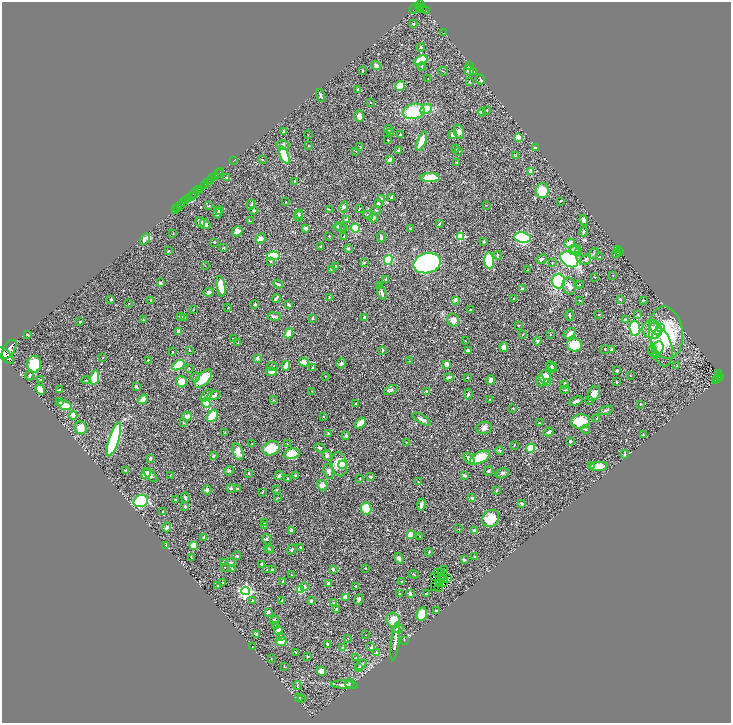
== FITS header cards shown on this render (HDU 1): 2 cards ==
NAXIS1  =                 1457
NAXIS2  =                 1441

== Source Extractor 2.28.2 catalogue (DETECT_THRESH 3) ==
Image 1457 x 1441 px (HDU 1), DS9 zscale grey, zoomed out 1/2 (1 PNG px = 2 x 2 image px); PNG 733 x 725 px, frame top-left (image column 1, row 1441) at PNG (2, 2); each listed source drawn as its Kron ellipse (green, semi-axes under 4 px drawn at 4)
Background 0.442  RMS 0.02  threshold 0.0613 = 3 sigma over >= 5 px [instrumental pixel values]
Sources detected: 476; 28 cannot appear on this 1/2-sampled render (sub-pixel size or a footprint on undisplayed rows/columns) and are neither listed nor drawn; the other 448 listed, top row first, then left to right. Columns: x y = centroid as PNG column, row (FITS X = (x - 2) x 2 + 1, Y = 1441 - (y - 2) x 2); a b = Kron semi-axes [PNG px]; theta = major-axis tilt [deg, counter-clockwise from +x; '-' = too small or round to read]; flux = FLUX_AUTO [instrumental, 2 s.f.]
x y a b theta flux
421 5 3 2 - 190
418 7 3 2 - 79
421 7 3 2 - 110
423 8 4 3 - 98
414 9 6 1 44 53
426 10 3 2 - 21
413 23 3 2 - 3.7
444 33 2 1 - 0.77
421 47 4 3 - 3.7
421 60 7 4 27 100
376 65 5 4 - 10
470 66 3 3 - 13
422 67 4 3 - 3.9
362 70 2 2 - 3.2
469 70 5 4 - 13
443 71 5 1 - 2
473 72 4 2 - 4.6
428 78 2 1 - 1.1
480 79 5 3 - 5.3
470 82 3 2 - 2.5
400 86 5 5 - 72
358 89 3 3 - 5.2
321 95 7 2 -69 5.9
370 103 2 2 - 1.5
426 109 6 5 - 52
486 110 3 2 - 2.3
414 111 11 7 16 150
482 112 4 3 - 8.2
359 116 6 5 - 15
389 129 4 3 - 4.1
284 131 4 3 - 3.9
391 132 3 3 - 3.5
459 132 7 5 -77 15
308 135 2 2 - 1.4
400 135 3 2 - 3.2
453 135 4 3 - 17
518 137 2 2 - 72
388 140 3 2 - 2.5
421 141 10 4 68 53
283 145 6 4 -13 8.7
308 146 3 2 - 1.5
360 146 3 2 - 1.6
535 148 3 3 - 7.6
456 149 2 2 - 1.6
356 151 2 2 - 1.5
399 151 4 3 - 8.9
459 151 2 2 - 1.5
284 155 9 4 -66 150
515 156 3 2 - 2.2
262 160 2 2 - 1.7
390 160 4 3 - 18
233 161 4 1 - 11
457 162 3 2 - 1.8
221 171 4 1 - 33
531 171 3 3 - 26
218 174 4 1 - 57
215 176 2 2 - 55
213 178 3 1 - 120
226 178 3 2 - 2.1
430 178 10 4 0 70
210 180 2 2 - 270
294 181 2 2 - 1.8
207 183 3 2 - 210
205 185 4 2 - 320
200 189 3 2 - 120
542 190 7 6 - 79
198 191 3 3 - 140
193 194 6 2 36 150
191 197 4 2 - 92
391 197 4 2 - 7
189 199 3 2 - 63
381 199 4 2 - 2.8
185 201 3 1 - 54
560 201 2 1 - 2.6
286 202 2 1 - 1.6
183 203 4 2 - 270
378 204 3 3 - 11
251 205 5 3 - 3.9
486 205 2 2 - 1.3
180 206 4 2 - 200
208 206 3 2 - 2.2
178 207 3 2 - 130
344 207 6 3 75 5.2
359 209 3 1 - 2.5
175 210 2 1 - 49
219 210 4 3 - 5
254 210 3 2 - 5
329 210 3 2 - 1.6
376 210 4 2 - 2.2
218 213 5 3 - 6.7
299 214 4 3 - 4.6
368 215 5 3 - 6
299 216 5 3 - 3.9
373 218 4 3 - 5.7
346 220 2 2 - 32
584 220 5 4 - 10
250 221 2 2 - 1.3
200 222 5 4 - 9.6
205 224 6 3 -39 19
439 224 3 2 - 4.4
338 226 4 3 - 4.5
306 228 4 3 - 9.4
340 228 5 3 - 6.1
344 228 3 3 - 3.8
355 228 4 4 - 87
410 229 3 2 - 4
237 231 5 5 - 25
584 232 5 3 - 5
173 233 2 2 - 1.4
329 236 2 2 - 2
460 236 3 3 - 150
344 237 3 2 - 3.2
381 237 5 2 - 8.3
261 238 5 4 - 18
522 238 8 5 -8 290
145 239 6 4 58 16
484 241 3 3 - 4.6
214 242 3 2 - 3.2
569 243 5 3 - 21
321 246 2 2 - 4.9
224 248 3 2 - 3.3
348 249 3 3 - 7.2
575 249 6 3 -4 12
618 249 4 2 - 5.8
168 251 3 3 - 2.6
575 251 5 4 - 17
620 251 3 2 - 2.5
579 253 4 3 - 3.3
593 253 6 3 53 6.2
617 254 4 3 - 5
498 255 4 2 - 2.6
273 256 6 3 6 170
600 257 3 2 - 2.6
541 259 6 3 41 7.1
569 259 10 7 -35 400
388 260 5 4 - 230
586 260 6 4 39 6.7
271 261 4 2 - 3.4
489 261 8 5 -85 160
364 263 3 3 - 3.5
427 263 14 10 14 770
552 263 2 2 - 3.1
205 266 2 1 - 0.84
335 266 2 2 - 5.2
331 269 3 2 - 2
528 270 2 1 - 1.5
613 275 2 2 - 1.2
594 277 2 2 - 1.4
386 279 2 2 - 3
558 281 7 6 - 240
160 283 4 2 - 7.6
278 284 5 2 - 8.6
380 285 3 3 - 3.5
579 285 2 2 - 2.6
221 286 11 4 -80 71
569 286 9 6 -75 19
523 289 4 2 - 11
209 292 5 4 - 11
382 293 7 3 -72 11
276 298 4 2 - 8
329 298 3 2 - 2.1
513 298 2 2 - 1.8
620 299 4 3 - 4.1
111 300 2 2 - 7.5
151 300 2 2 - 1.2
455 300 2 2 - 38
580 300 3 2 - 1.3
643 300 2 2 - 2.2
129 303 2 1 - 1.1
255 304 3 2 - 5.7
289 305 3 2 - 4.8
228 308 3 2 - 2.1
193 310 2 2 - 1.4
470 310 3 2 - 4.5
599 314 3 2 - 2.7
570 315 5 3 - 6
638 315 3 3 - 2.7
181 316 4 2 - 3.2
274 317 6 4 -9 7.5
185 318 3 3 - 3.8
313 318 4 3 - 4.1
364 318 3 3 - 8.5
143 320 2 2 - 2.3
453 320 7 6 - 25
626 320 2 2 - 35
80 322 2 2 - 2.1
518 325 2 2 - 2.1
661 328 3 3 - 31
635 329 7 5 -86 310
652 329 10 9 - 51
656 329 7 5 -53 20
179 332 3 3 - 17
289 333 5 4 - 31
570 333 7 4 32 26
666 333 26 17 -83 280
523 334 3 2 - 1.5
27 335 3 2 - 5.1
550 335 2 2 - 1.3
233 339 2 2 - 1.8
465 341 2 1 - 1.1
537 341 4 3 - 5.2
238 343 2 2 - 1.8
574 345 7 6 - 130
504 347 5 4 - 15
658 347 6 5 - 18
662 347 19 10 -78 67
9 349 11 5 57 2500
605 349 3 2 - 2.7
189 350 3 2 - 1.7
383 350 3 2 - 3.2
611 350 3 2 - 5.6
468 351 4 3 - 10
653 351 6 3 -75 8.6
172 352 3 2 - 1.9
5 355 11 5 -43 1900
656 355 3 3 - 3
103 357 3 2 - 2.7
257 358 4 3 - 7.1
148 360 2 2 - 1.6
410 361 2 2 - 1.1
304 362 5 4 - 22
341 363 5 4 - 9.1
34 364 8 7 - 120
446 364 4 3 - 21
178 365 7 4 35 120
286 366 5 3 - 28
551 366 5 3 - 6.7
676 366 4 2 - 2.3
273 367 5 3 - 4.3
313 367 3 2 - 2
189 368 3 2 - 1.9
552 368 4 3 - 3.6
617 371 3 3 - 4.8
271 372 5 3 - 15
719 374 2 1 - 6.7
30 375 5 3 - 6
325 376 2 2 - 1.5
630 376 3 2 - 1.5
720 376 3 2 - 49
196 377 4 3 - 5
449 377 5 3 - 6
545 377 7 5 88 47
95 378 7 4 80 73
467 378 2 2 - 2.8
41 379 2 2 - 3.3
203 379 11 6 47 71
718 379 3 1 - 39
86 380 4 2 - 1.9
490 380 4 3 - 13
716 380 2 1 - 12
540 381 5 3 - 7.9
182 382 6 5 - 57
616 382 3 2 - 2.2
547 383 3 3 - 47
565 384 3 2 - 6.4
136 387 4 2 - 6.2
40 390 5 4 - 24
59 390 2 2 - 3.4
391 390 7 4 25 8
565 390 5 2 - 2.6
312 391 3 2 - 1.9
427 391 4 3 - 6.4
594 393 8 5 66 30
468 394 5 3 - 6.6
207 395 8 4 47 15
214 396 7 4 19 10
143 399 5 3 - 28
273 400 3 3 - 2.2
489 400 3 2 - 2.1
590 400 2 2 - 1.7
576 401 7 3 24 16
59 402 4 3 - 5.6
206 403 5 4 - 110
356 403 3 2 - 2.3
640 404 2 2 - 2.7
65 405 7 4 -20 80
513 408 3 2 - 2.3
605 410 7 3 18 6
73 416 4 3 - 43
187 416 5 4 - 14
212 416 7 5 55 66
323 416 2 2 - 2.1
597 418 3 2 - 5.1
422 419 10 3 -29 14
581 421 9 7 9 88
539 422 2 1 - 1.1
183 423 3 2 - 2.4
360 423 6 3 43 52
81 428 6 6 - 37
484 428 8 6 14 14
585 429 4 3 - 4.5
549 432 5 2 - 8.4
225 433 3 2 - 1.9
328 434 2 2 - 3.9
346 435 3 3 - 7.9
643 435 3 3 - 3.6
114 439 18 5 72 490
570 441 3 3 - 4.1
406 442 2 2 - 1.5
252 444 2 2 - 1.7
287 444 3 2 - 2
514 445 3 2 - 2
271 448 8 6 27 110
320 448 6 3 -24 6.4
531 448 4 3 - 100
500 450 4 4 - 4.2
238 452 8 5 -69 28
292 454 8 5 10 55
625 454 4 2 - 4.1
213 456 4 2 - 5.5
327 456 5 4 - 9.3
480 457 10 5 25 100
150 458 3 3 - 8.4
469 459 7 4 -48 18
339 464 12 7 -78 69
342 465 4 2 - 27
592 465 4 3 - 5.1
599 466 9 4 6 42
125 470 4 2 - 3.3
229 471 5 3 - 5.3
329 471 7 5 -72 11
489 471 5 3 - 6.4
249 473 3 3 - 3.8
502 473 7 5 16 7.8
146 474 5 3 - 40
151 475 9 4 -47 11
296 475 2 2 - 4
464 475 3 2 - 11
170 476 3 2 - 1.4
279 476 5 3 - 8.1
371 477 3 2 - 5.6
360 478 2 2 - 2.3
288 479 3 2 - 2.1
418 482 3 2 - 1.9
322 485 5 5 - 14
231 488 4 3 - 8.4
237 489 3 3 - 6.3
207 490 4 4 - 10
277 490 3 2 - 2.3
496 491 3 2 - 4.4
262 492 3 2 - 2.4
185 498 5 2 - 4.6
277 498 3 2 - 2.1
472 498 3 3 - 5
175 500 4 3 - 2.9
141 501 7 5 18 280
522 504 4 3 - 4.8
421 505 6 2 80 22
185 506 3 2 - 5.9
366 508 6 5 - 58
163 511 2 2 - 4.6
490 518 9 8 - 58
264 522 3 2 - 1.8
265 525 3 2 - 3
167 527 5 4 - 7.9
459 529 2 2 - 1.7
291 530 2 2 - 28
474 530 2 2 - 31
410 535 4 3 - 25
420 536 3 2 - 2.6
204 538 3 2 - 4.2
267 539 5 4 - 6.1
166 546 2 1 - 1
193 546 3 3 - 50
268 548 3 2 - 1.9
301 548 4 3 - 3.8
270 549 4 2 - 3
292 550 5 3 - 5.2
429 552 4 3 - 3
237 556 4 2 - 5.1
191 557 3 1 - 2.7
475 557 3 2 - 2.5
399 558 5 4 - 11
464 560 3 2 - 5
223 562 3 3 - 3.1
231 562 4 2 - 5.5
262 564 3 3 - 7.2
225 567 3 2 - 1.3
365 568 3 2 - 2.3
232 569 3 2 - 2.3
267 569 3 2 - 2.3
272 569 4 3 - 4.9
333 569 3 3 - 6.2
445 570 2 1 - 3.8
438 572 2 1 - 1.1
442 573 3 1 - 2.5
414 574 5 2 - 2.6
292 575 2 2 - 1.1
434 576 2 1 - 0.054
441 577 2 1 - 0.19
447 578 2 2 - 1.2
444 579 2 1 - 1.1
282 581 3 2 - 2.5
401 581 2 2 - 1.8
223 582 4 2 - 2.7
328 583 3 3 - 14
444 583 3 1 - 0.045
439 584 3 1 - 1.5
218 586 3 2 - 2.3
356 586 2 2 - 2.8
434 586 2 1 - 1.3
304 587 3 3 - 53
438 588 2 1 - 0.9
301 589 3 3 - 180
245 591 4 4 - 720
399 594 3 2 - 4.3
410 594 4 3 - 16
427 594 3 2 - 3.9
345 597 4 3 - 13
359 600 6 3 64 9.7
252 601 3 2 - 2.7
282 601 4 3 - 3.2
311 601 4 3 - 5.4
334 602 4 3 - 2.8
337 609 3 2 - 7.5
436 611 2 2 - 5.5
268 612 2 2 - 23
422 614 7 5 77 76
274 620 4 3 - 4
393 620 8 6 -66 49
276 625 4 3 - 2.7
398 629 6 3 16 5.1
278 631 4 3 - 12
256 634 3 2 - 8
366 635 2 1 - 0.93
280 636 3 2 - 2.6
348 638 2 1 - 1.4
404 640 3 2 - 1.6
395 641 19 3 83 16
281 642 5 4 - 36
327 644 4 3 - 6.6
252 647 2 1 - 0.99
371 647 4 3 - 5.9
342 648 3 2 - 1.7
296 653 3 2 - 2.1
377 653 4 4 - 6.9
308 656 3 2 - 3.5
271 658 4 2 - 1.5
356 658 4 3 - 4.5
361 664 6 4 41 7.1
284 667 2 2 - 1.5
359 667 4 3 - 3.9
321 671 5 4 - 20
349 683 5 3 - 4.4
297 685 5 3 - 4
345 685 13 3 -4 13
299 697 3 2 - 2.1
301 698 3 2 - 2.5
At the frame edge (FLAGS 8, measured only in part): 1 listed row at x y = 5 355
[28 sub-pixel or undisplayed-footprint detections neither listed nor drawn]